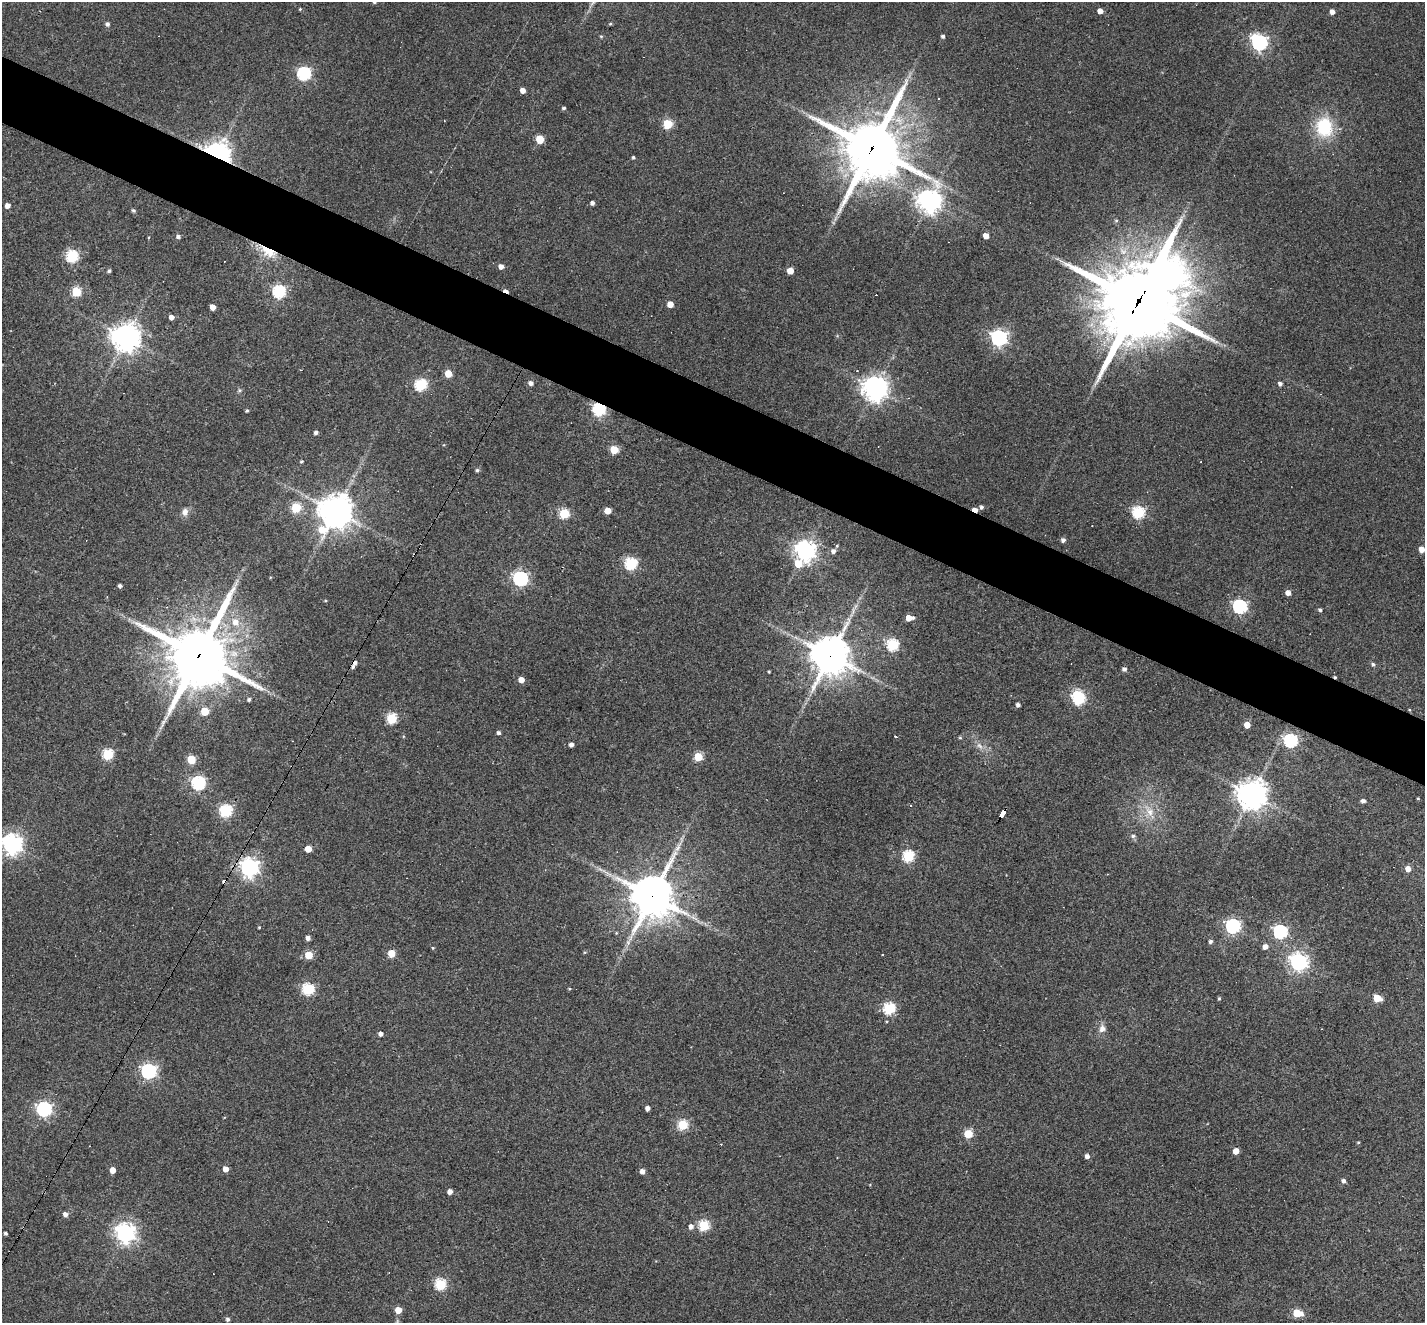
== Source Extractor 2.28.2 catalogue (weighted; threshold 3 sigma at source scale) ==
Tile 11 of 4 x 4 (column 3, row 3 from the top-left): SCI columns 2846-4268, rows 1598-2918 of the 5690 x 5702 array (HDU 1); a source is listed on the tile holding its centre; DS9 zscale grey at full resolution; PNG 1427 x 1325 px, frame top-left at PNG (2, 2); no overlay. Shown black and unused: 5% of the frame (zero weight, under 3 of 4 exposures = <1% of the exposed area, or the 3 px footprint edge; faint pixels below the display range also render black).
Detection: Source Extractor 2.28.2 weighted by HDU 2 'WHT'; one run over the whole footprint, this tile lists its part. Background 0.0564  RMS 0.0047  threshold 0.0211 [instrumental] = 3 sigma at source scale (4.5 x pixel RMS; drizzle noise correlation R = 1.50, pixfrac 1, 0.05/0.05 arcsec/px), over >= 5 px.
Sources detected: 168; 2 too faint to see at this stretch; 1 inside a brighter object's white glare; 15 cosmic-ray / hot-pixel residue — not listed; the other 150 listed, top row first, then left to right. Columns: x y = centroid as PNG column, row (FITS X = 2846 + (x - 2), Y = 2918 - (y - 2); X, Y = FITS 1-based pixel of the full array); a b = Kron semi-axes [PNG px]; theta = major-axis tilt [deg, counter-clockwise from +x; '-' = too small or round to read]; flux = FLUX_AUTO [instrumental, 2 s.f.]
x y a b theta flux
300 9 4 4 - 0.48
1100 11 4 4 - 3.7
1332 12 4 4 - 2.9
107 24 5 5 - 1.2
610 24 4 3 - 0.46
601 36 4 4 - 0.53
943 36 4 3 - 1.1
1259 42 8 6 -51 150
304 74 6 6 - 85
523 90 4 4 - 3.3
564 108 5 3 - 0.74
667 124 5 5 - 27
1324 127 23 20 -85 23
540 139 5 5 - 16
872 148 20 19 - 2900
217 154 8 6 -22 590
633 157 4 3 - 0.69
929 201 8 8 - 370
592 203 4 4 - 1.6
7 206 4 4 - 2.7
133 211 5 4 - 0.9
1116 221 5 4 - 0.69
986 236 5 4 - 4.3
178 237 5 4 - 1.4
268 251 21 9 -32 13
72 256 6 6 - 59
501 266 5 4 - 2.7
109 271 5 4 - 0.86
790 271 5 5 - 6.4
1168 274 10 10 - 460
76 292 5 5 - 27
279 292 6 6 - 75
1139 301 29 27 55 4700
670 304 5 4 - 5.7
213 307 5 4 - 4.8
171 317 4 4 - 2.9
126 337 9 9 - 620
999 338 6 6 - 170
448 373 5 5 - 10
531 383 5 5 - 1.7
1280 384 4 4 - 1.5
420 385 6 6 - 55
875 388 8 8 - 550
239 390 6 5 - 0.8
599 409 6 5 - 78
247 411 4 3 - 0.67
316 432 4 4 - 1.3
614 450 5 5 - 17
301 461 4 4 - 0.62
477 470 5 4 - 0.9
981 507 5 4 - 1.1
296 508 5 5 - 30
336 511 12 11 - 840
607 511 5 5 - 6.3
185 512 10 8 72 2.6
564 513 5 5 - 33
1138 513 6 6 - 62
1063 540 5 5 - 1.5
1422 549 5 4 - 4.5
805 551 7 7 - 330
833 551 6 6 - 2.1
631 564 6 6 - 60
798 564 7 6 - 9.5
520 578 6 6 - 120
120 586 4 4 - 1.2
1288 593 4 4 - 3.4
107 597 3 3 - 0.29
325 601 4 3 - 0.39
1240 606 6 6 - 100
1320 610 4 4 - 1
909 618 6 4 4 6
235 622 9 9 - 4.8
893 645 6 6 - 51
199 655 22 20 68 3100
830 656 13 12 - 1100
1373 664 5 5 - 1
1124 669 5 5 - 1.5
769 672 3 3 - 0.45
521 680 5 4 - 4.3
249 699 4 4 - 0.97
1079 699 6 6 - 52
1018 705 4 4 - 1.5
1409 710 3 3 - 0.39
205 711 5 5 - 16
391 719 6 5 - 37
1247 725 5 4 - 6.2
498 733 4 4 - 1.3
895 736 3 3 - 6
960 738 5 4 - 0.58
1290 741 6 6 - 81
571 745 4 4 - 1.8
108 754 5 5 - 43
698 757 5 5 - 21
191 759 5 5 - 21
198 783 6 6 - 89
1252 795 9 9 - 710
1418 798 3 3 - 0.42
1363 801 4 4 - 1.8
911 806 3 3 - 0.9
226 811 6 6 - 64
1149 811 24 9 -59 7.7
1003 814 9 4 59 73
1133 836 6 5 - 1.2
12 844 7 7 - 310
308 849 5 5 - 7.2
908 856 6 6 - 48
249 867 7 7 - 240
1408 869 5 5 - 4.2
224 882 4 3 - 4.5
652 896 15 14 - 1500
1233 926 6 6 - 120
259 927 3 3 - 0.42
1280 932 6 6 - 92
308 938 4 4 - 2.2
1210 941 4 4 - 1.3
1265 947 5 5 - 3.1
433 948 4 4 - 0.48
584 952 5 3 - 0.44
391 953 5 5 - 11
309 955 5 5 - 15
882 955 3 2 - 0.77
1298 962 7 6 - 200
308 989 6 5 - 56
1219 998 4 3 - 0.67
1377 998 5 5 - 15
889 1008 6 6 - 53
1102 1028 11 10 - 2.8
381 1034 4 4 - 2
149 1071 6 6 - 130
647 1108 4 4 - 1.9
44 1109 6 6 - 120
683 1125 5 5 - 33
968 1134 5 5 - 21
1358 1142 4 3 - 0.51
1236 1151 5 4 - 5.8
1087 1156 4 4 - 2.2
225 1169 4 4 - 4
112 1170 5 4 - 5.5
642 1172 4 4 - 2.6
1343 1181 5 5 - 1.6
450 1192 4 4 - 2.6
65 1214 5 5 - 2.3
704 1226 5 5 - 42
691 1227 6 6 - 2.1
5 1233 4 3 - 0.91
125 1233 7 7 - 290
440 1284 6 5 - 48
398 1310 5 5 - 8.9
1297 1313 6 5 - 19
228 1319 5 4 - 1.3
Overlapping masked pixels (flux is a lower limit): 11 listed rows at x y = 872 148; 217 154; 268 251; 1139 301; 599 409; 199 655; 830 656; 1003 814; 249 867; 224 882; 652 896
Isophote crosses this tile's border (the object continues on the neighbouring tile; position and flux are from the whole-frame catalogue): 1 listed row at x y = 12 844